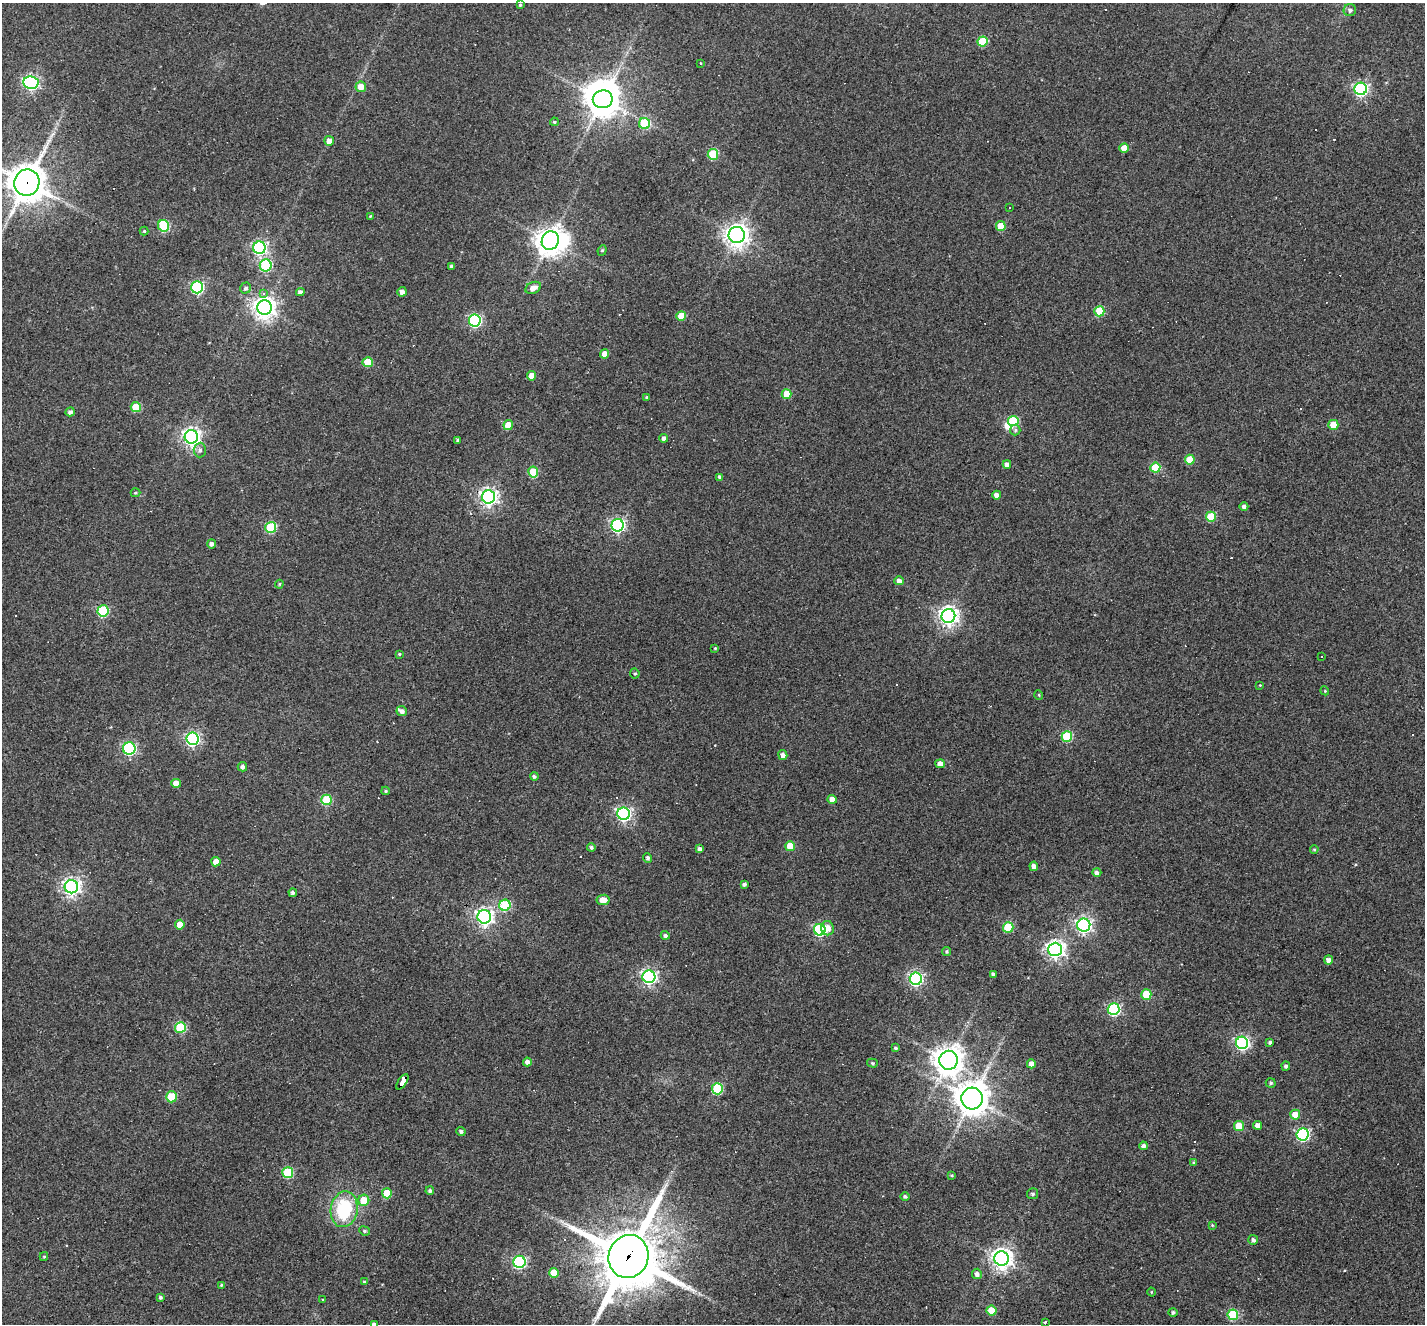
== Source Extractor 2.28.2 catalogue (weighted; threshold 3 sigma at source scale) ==
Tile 7 of 4 x 4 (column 3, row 2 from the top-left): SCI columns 2846-4268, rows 2919-4240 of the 5690 x 5702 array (HDU 1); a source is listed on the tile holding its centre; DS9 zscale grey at full resolution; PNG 1427 x 1326 px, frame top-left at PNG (2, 3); each listed source drawn as its Kron ellipse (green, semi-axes under 4 px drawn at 4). Shown black and unused: <1% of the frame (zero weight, under 3 of 4 exposures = <1% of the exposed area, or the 3 px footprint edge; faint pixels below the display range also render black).
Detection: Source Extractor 2.28.2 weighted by HDU 2 'WHT'; one run over the whole footprint, this tile lists its part. Background 0.0564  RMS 0.0047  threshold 0.0211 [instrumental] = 3 sigma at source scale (4.5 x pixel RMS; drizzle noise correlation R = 1.50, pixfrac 1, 0.05/0.05 arcsec/px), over >= 5 px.
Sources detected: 181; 3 inside a brighter object's white glare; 14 cosmic-ray / hot-pixel residue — neither listed nor drawn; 1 inside a brighter listed object's ellipse — not listed separately; the other 163 listed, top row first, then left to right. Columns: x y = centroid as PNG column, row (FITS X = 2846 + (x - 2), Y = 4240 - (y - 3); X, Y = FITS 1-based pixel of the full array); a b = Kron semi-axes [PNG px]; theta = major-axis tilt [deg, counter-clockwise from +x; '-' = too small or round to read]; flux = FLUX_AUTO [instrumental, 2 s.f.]
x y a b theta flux
520 5 3 3 - 0.54
1350 10 6 6 - 1.5
983 41 5 5 - 22
700 63 3 2 - 0.51
31 83 7 6 - 110
361 87 5 5 - 5.7
1361 89 6 6 - 100
603 99 10 9 - 820
554 122 4 3 - 0.65
644 123 5 5 - 32
329 141 5 5 - 3.3
1124 148 5 4 - 6.7
713 154 5 5 - 25
27 183 13 12 - 970
1009 208 3 3 - 0.94
370 216 3 3 - 0.36
163 226 6 5 - 33
1001 226 5 5 - 11
144 231 4 4 - 0.53
737 235 8 8 - 350
550 241 9 8 - 520
259 248 6 6 - 93
602 250 5 4 - 0.67
266 265 6 6 - 46
451 266 4 3 - 1.1
197 287 6 6 - 65
246 288 6 5 - 1.2
533 288 8 5 24 3.9
300 292 4 4 - 1.8
402 292 5 4 - 2.4
263 293 3 3 - 5.4
264 308 7 7 - 360
1099 311 5 5 - 20
681 316 5 5 - 12
475 320 6 6 - 74
605 354 4 4 - 5.4
368 362 5 5 - 13
532 376 5 4 - 5.7
787 394 5 5 - 10
646 397 4 3 - 0.47
136 407 5 5 - 14
70 412 5 4 - 1.5
1013 421 5 5 - 26
508 425 5 4 - 8.9
1333 425 5 5 - 10
1015 430 5 5 - 0.77
191 437 7 6 - 200
664 438 4 4 - 1.7
458 440 3 3 - 0.78
200 450 7 6 - 1.6
1190 460 5 5 - 16
1007 464 4 4 - 2.2
1155 468 5 5 - 22
533 472 5 5 - 18
720 477 4 4 - 1.5
135 493 5 3 - 0.57
997 495 4 4 - 3.2
489 497 7 6 - 180
1244 507 4 4 - 1.6
1211 517 5 5 - 20
618 525 6 6 - 110
271 527 5 5 - 34
212 544 4 4 - 1.4
899 581 4 4 - 2.2
279 584 4 3 - 0.52
103 611 5 5 - 39
948 616 7 7 - 260
715 648 4 3 - 0.47
399 654 3 3 - 0.53
1322 657 2 2 - 0.46
635 673 5 5 - 0.76
1260 685 3 3 - 0.34
1325 691 4 3 - 0.4
1039 695 5 3 - 0.39
402 711 5 5 - 2
1067 736 5 5 - 32
192 739 6 6 - 110
129 748 6 6 - 77
783 755 5 4 - 2.1
940 764 5 4 - 3.5
242 767 4 4 - 1.6
534 776 4 4 - 0.94
176 783 5 4 - 4.9
386 791 4 3 - 0.68
832 799 4 4 - 3.6
326 800 5 5 - 26
624 814 6 6 - 120
790 846 5 5 - 11
591 847 4 4 - 1
700 849 4 4 - 1.9
1314 849 4 3 - 0.57
648 858 5 4 - 1.3
216 862 4 4 - 4.4
1034 866 4 4 - 2.8
1097 873 4 4 - 1.5
744 884 4 3 - 1.1
71 887 6 6 - 190
293 893 4 4 - 1.2
603 900 6 5 - 5.2
505 905 5 5 - 44
484 917 7 6 - 190
180 925 5 4 - 6.2
1084 925 6 6 - 140
1008 927 5 5 - 26
828 928 7 6 - 3.8
820 930 6 6 - 76
665 935 4 4 - 1.3
1055 949 7 7 - 220
947 951 4 4 - 0.69
1329 960 4 4 - 2
993 975 4 4 - 1.6
649 977 6 6 - 130
916 979 6 6 - 110
1146 994 5 5 - 18
1114 1009 6 6 - 73
180 1028 5 5 - 32
1270 1042 4 3 - 0.97
1242 1043 6 6 - 110
895 1048 3 3 - 0.75
948 1060 9 9 - 640
527 1062 4 4 - 2.2
872 1063 5 4 - 0.77
1031 1064 4 4 - 4.3
1286 1066 4 4 - 1.2
402 1082 9 4 57 170
1271 1083 5 5 - 0.85
717 1089 5 5 - 35
171 1097 5 5 - 21
972 1098 11 10 - 770
1295 1115 5 5 - 8.4
1258 1125 4 4 - 3.5
1239 1126 5 5 - 15
461 1131 4 4 - 1.2
1303 1134 6 6 - 88
1143 1146 4 4 - 1.8
1194 1162 4 4 - 0.69
288 1173 5 5 - 32
952 1175 4 3 - 0.46
430 1191 4 4 - 1
387 1193 5 5 - 15
1033 1194 5 5 - 0.95
905 1196 4 4 - 1
364 1200 5 5 - 9.8
344 1209 18 13 80 28
1212 1225 4 3 - 0.49
364 1231 5 4 - 0.71
1253 1240 5 5 - 1.4
628 1256 22 20 67 3100
44 1257 4 4 - 0.55
1002 1259 7 7 - 320
519 1262 6 6 - 82
554 1273 5 5 - 8.3
977 1274 5 5 - 1.9
364 1282 4 3 - 0.58
221 1285 4 3 - 0.48
1151 1292 4 3 - 0.35
160 1297 4 3 - 0.96
322 1299 3 3 - 0.71
991 1311 5 5 - 11
1173 1312 4 4 - 0.94
1233 1315 5 5 - 34
1045 1322 3 3 - 0.91
374 1324 4 3 - 1.2
Overlapping masked pixels (flux is a lower limit): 3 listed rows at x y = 27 183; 402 1082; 628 1256
Isophote crosses this tile's border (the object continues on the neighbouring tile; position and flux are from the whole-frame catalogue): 3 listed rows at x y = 27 183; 628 1256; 374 1324